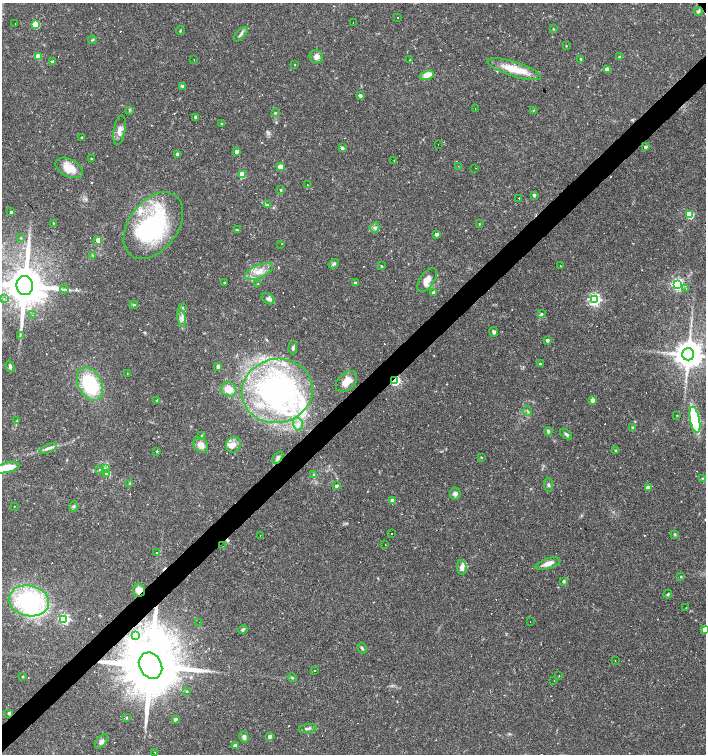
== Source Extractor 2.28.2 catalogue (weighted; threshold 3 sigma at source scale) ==
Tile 7 of 4 x 4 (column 3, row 2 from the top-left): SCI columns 3023-4429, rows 3006-4508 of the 5979 x 6011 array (HDU 1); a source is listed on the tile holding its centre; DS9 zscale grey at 2 x 2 block average (1 PNG px = mean of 2 x 2 image px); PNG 708 x 756 px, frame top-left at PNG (2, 3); each listed source drawn as its Kron ellipse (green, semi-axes under 4 px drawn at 4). Shown black and unused: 4% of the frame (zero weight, under 3 of 4 exposures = <1% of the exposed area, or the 3 px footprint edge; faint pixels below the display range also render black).
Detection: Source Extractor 2.28.2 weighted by HDU 2 'WHT'; one run over the whole footprint, this tile lists its part. Background 0.0165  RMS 0.0016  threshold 0.0072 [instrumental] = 3 sigma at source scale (4.5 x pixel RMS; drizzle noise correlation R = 1.50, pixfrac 1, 0.0396/0.0396 arcsec/px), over >= 5 px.
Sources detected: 242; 2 inside a brighter object's white glare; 64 cosmic-ray / hot-pixel residue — neither listed nor drawn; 11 inside a brighter listed object's ellipse — not listed separately; the other 165 listed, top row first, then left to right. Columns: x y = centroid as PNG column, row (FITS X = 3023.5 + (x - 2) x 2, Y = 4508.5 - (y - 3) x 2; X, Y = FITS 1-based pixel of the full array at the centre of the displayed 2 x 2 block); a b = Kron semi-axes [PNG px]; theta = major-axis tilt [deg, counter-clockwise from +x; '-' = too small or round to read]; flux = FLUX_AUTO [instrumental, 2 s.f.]
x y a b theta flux
698 11 4 3 - 0.59
398 17 2 2 - 0.31
353 23 2 2 - 1.7
15 24 2 2 - 0.33
35 24 3 3 - 13
553 29 3 2 - 0.24
180 30 4 2 - 0.31
241 34 9 3 48 0.91
92 40 4 2 - 0.34
566 46 2 2 - 0.23
38 56 3 3 - 7.9
316 57 6 6 - 1.7
620 57 3 3 - 0.85
581 59 3 3 - 0.47
194 60 2 2 - 0.12
410 60 2 2 - 1.1
52 61 2 2 - 0.81
295 65 2 2 - 0.21
514 69 28 7 -18 8.7
607 69 3 3 - 3.3
427 75 7 4 16 7.3
182 86 3 3 - 0.79
360 95 3 3 - 1.3
475 109 2 2 - 0.18
533 110 3 2 - 0.26
129 111 4 2 - 0.26
275 113 3 3 - 0.34
196 117 3 2 - 1.2
222 123 2 2 - 0.19
119 130 15 5 80 2.4
82 137 3 3 - 0.43
438 145 2 2 - 0.21
645 147 2 2 - 0.98
342 148 3 2 - 1.4
236 151 3 2 - 2.3
177 154 3 3 - 1.1
92 158 2 2 - 0.45
394 160 2 2 - 0.34
458 166 4 2 - 0.39
280 167 3 3 - 4.8
69 168 15 8 -27 6.3
475 168 2 2 - 1.6
242 174 3 3 - 12
307 185 2 2 - 0.57
281 190 2 2 - 0.36
534 195 3 2 - 1
519 198 2 2 - 11
267 205 3 2 - 0.3
11 212 2 2 - 0.61
690 214 3 3 - 16
53 223 2 2 - 0.2
479 224 2 2 - 0.22
153 226 37 24 54 50
375 227 5 2 - 0.54
237 230 4 2 - 0.35
436 234 3 2 - 1.2
21 238 3 3 - 0.27
98 240 3 3 - 4.7
281 244 2 2 - 0.4
92 255 3 2 - 0.29
334 264 6 3 38 0.62
381 266 3 2 - 0.26
560 266 2 2 - 0.28
259 271 15 6 24 4
427 280 14 7 54 3.9
224 283 3 2 - 0.29
355 283 3 2 - 0.62
258 284 2 2 - 0.17
677 284 4 4 - 65
25 286 9 8 - 1600
686 288 2 2 - 0.27
65 289 4 2 - 0.5
433 293 3 2 - 1.4
4 298 2 2 - 0.4
268 299 7 5 -35 1.2
594 299 4 4 - 65
134 305 4 3 - 0.38
183 308 3 2 - 0.4
542 314 3 3 - 0.41
32 315 2 2 - 0.27
182 318 9 2 -78 0.87
494 332 5 4 - 0.81
20 336 4 2 - 0.41
547 340 3 3 - 1.1
293 348 6 3 88 0.64
688 354 6 6 - 690
540 364 3 3 - 0.55
218 366 3 2 - 1.5
10 367 6 3 -74 0.88
127 374 2 2 - 0.39
347 381 12 8 44 4.4
395 381 3 3 - 37
90 384 17 11 -64 24
229 389 8 7 - 4.2
277 391 35 32 13 92
157 400 3 2 - 0.35
592 400 3 3 - 3.1
528 411 5 2 - 0.39
677 415 2 2 - 0.15
695 420 13 5 -78 33
17 421 3 3 - 0.32
298 424 7 5 -76 1.6
632 427 4 3 - 0.48
548 431 4 3 - 0.65
566 434 7 3 -39 0.72
201 436 2 2 - 2.6
201 445 8 6 -47 2.8
233 445 8 7 - 2.2
48 448 9 4 22 1.3
157 451 3 3 - 0.31
616 451 3 3 - 0.65
278 457 7 4 55 1.1
481 457 2 2 - 0.28
6 468 13 4 13 9.6
105 469 3 3 - 0.45
100 470 2 2 - 0.38
106 474 4 3 - 0.55
314 475 4 3 - 0.43
702 478 2 2 - 0.28
130 483 3 2 - 0.34
549 485 7 2 -85 0.54
336 486 3 3 - 0.75
648 487 3 3 - 4
455 494 6 5 - 1.1
392 501 3 3 - 3.4
14 506 2 2 - 0.15
74 506 5 4 - 0.62
391 533 2 2 - 0.77
675 534 3 3 - 0.39
260 535 2 2 - 0.21
385 545 2 2 - 0.49
223 546 2 2 - 0.18
156 552 2 2 - 0.3
548 564 13 5 18 2.7
462 568 7 5 -82 1.7
681 577 3 2 - 0.3
564 581 3 3 - 0.65
139 590 7 6 - 2.7
668 594 4 3 - 0.49
29 601 20 15 -12 46
686 607 2 2 - 0.83
64 619 4 4 - 43
530 621 2 2 - 0.23
199 622 2 2 - 0.23
243 629 5 3 - 0.72
705 629 3 3 - 3
136 635 2 2 - 0.87
362 648 5 3 - 0.65
615 661 2 2 - 0.15
151 666 14 11 -60 4400
315 671 2 2 - 0.26
22 676 3 2 - 0.37
559 676 2 2 - 0.17
292 678 4 3 - 0.46
554 681 2 2 - 0.19
187 691 3 2 - 0.33
9 713 2 2 - 1.1
126 718 3 2 - 0.27
175 719 3 2 - 1
307 729 9 3 8 0.94
270 736 3 2 - 1.8
244 737 5 4 - 1.1
101 742 8 4 49 1.3
235 746 3 3 - 1.6
155 752 2 2 - 0.67
Overlapping masked pixels (flux is a lower limit): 4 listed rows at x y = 395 381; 278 457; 139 590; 151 666
Isophote crosses this tile's border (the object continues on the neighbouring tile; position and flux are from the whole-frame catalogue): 3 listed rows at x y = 25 286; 6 468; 705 629
Diffuse or blended objects may show on this block-average render without a row.